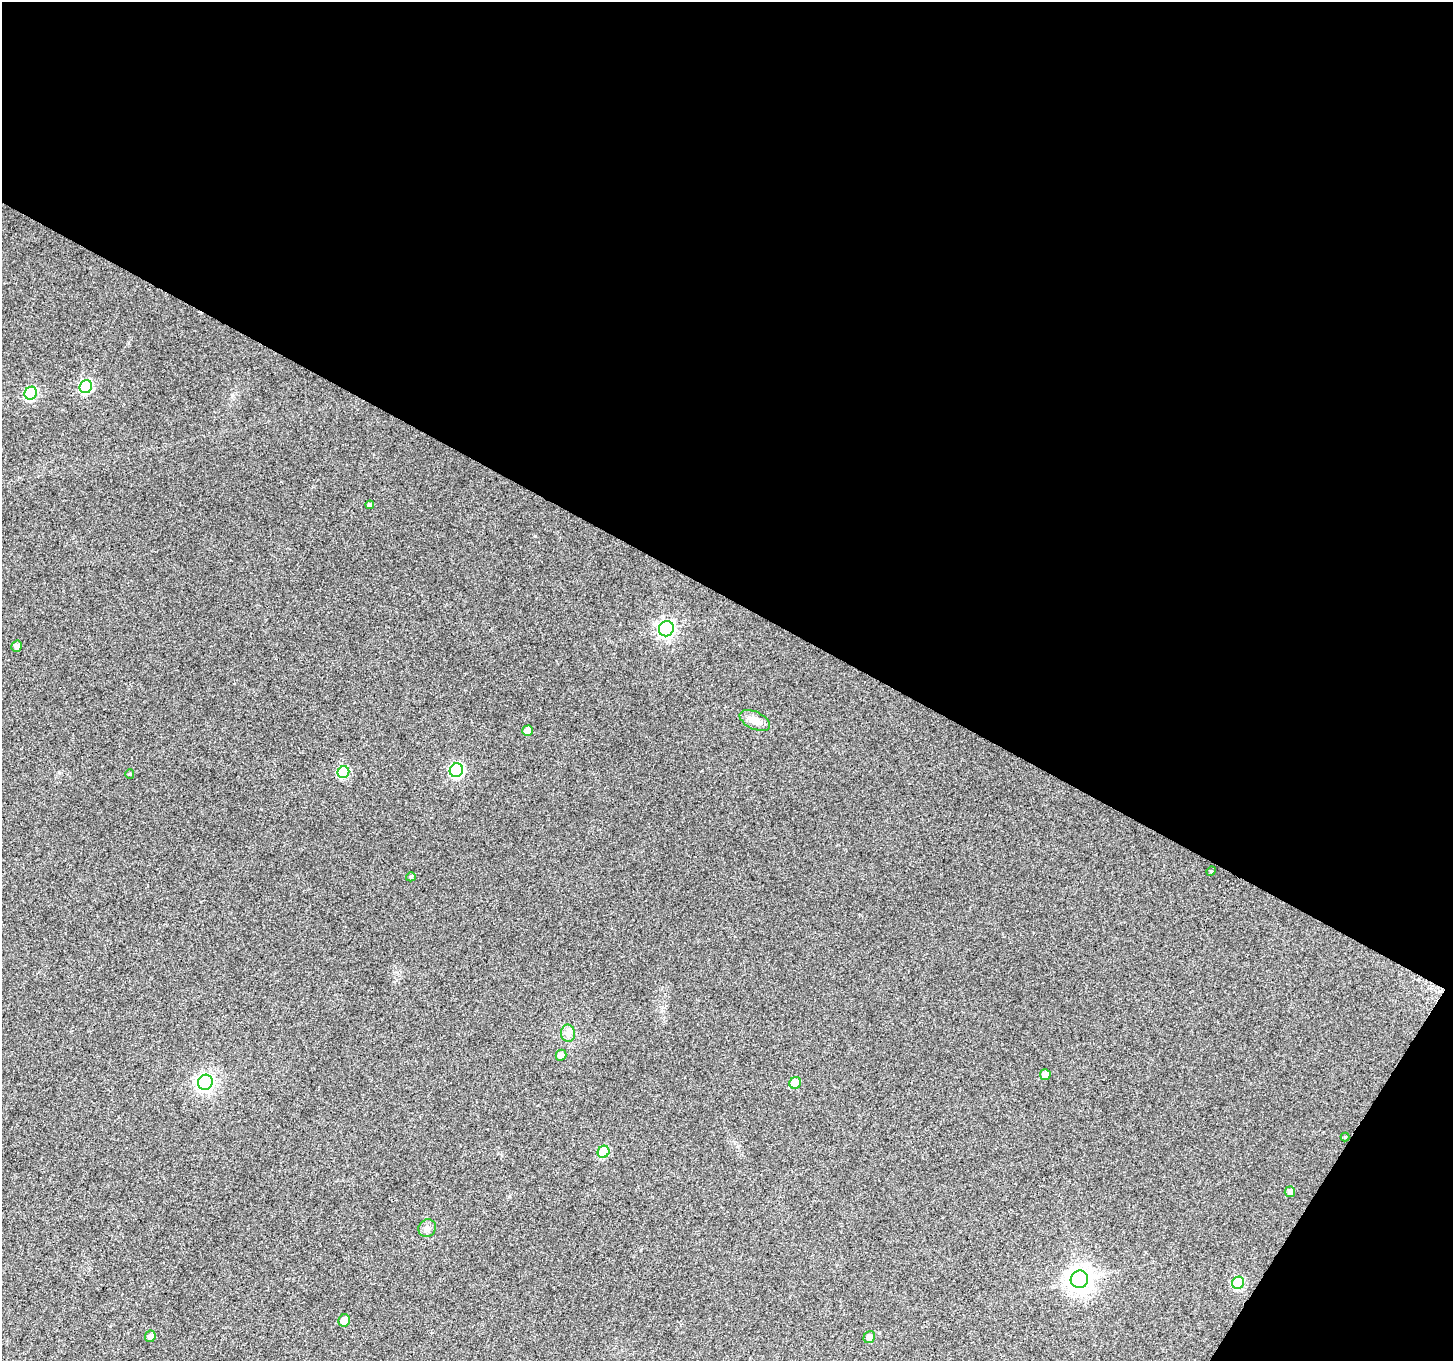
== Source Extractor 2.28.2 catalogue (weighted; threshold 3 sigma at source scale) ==
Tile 2 of 2 x 2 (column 2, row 1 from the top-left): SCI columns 1453-2903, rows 1481-2839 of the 2904 x 2941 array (HDU 1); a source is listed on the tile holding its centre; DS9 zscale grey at full resolution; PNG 1455 x 1363 px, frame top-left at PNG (2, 2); each listed source drawn as its Kron ellipse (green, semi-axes under 4 px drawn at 4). Shown black and unused: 46% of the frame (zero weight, under 3 of 4 exposures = <1% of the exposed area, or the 3 px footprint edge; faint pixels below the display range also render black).
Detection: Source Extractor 2.28.2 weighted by HDU 2 'WHT'; one run over the whole footprint, this tile lists its part. Background 0.0867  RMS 0.012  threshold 0.0554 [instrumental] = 3 sigma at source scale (4.5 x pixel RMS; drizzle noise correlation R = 1.50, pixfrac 1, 0.0396/0.0396 arcsec/px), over >= 5 px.
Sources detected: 26; all 26 listed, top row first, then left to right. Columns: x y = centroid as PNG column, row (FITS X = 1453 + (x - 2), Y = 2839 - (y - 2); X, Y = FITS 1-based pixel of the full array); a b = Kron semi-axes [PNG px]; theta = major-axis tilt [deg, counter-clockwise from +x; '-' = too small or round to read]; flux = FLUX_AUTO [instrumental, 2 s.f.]
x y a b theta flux
86 387 7 6 - 120
31 393 6 6 - 110
370 505 4 4 - 3.5
666 629 8 7 - 370
17 646 6 5 - 4.3
755 720 16 8 -25 14
527 731 5 5 - 10
456 770 7 6 - 190
343 772 6 5 - 79
130 774 5 4 - 1.4
1211 871 5 4 - 1.4
411 877 5 4 - 2.2
568 1033 9 7 -88 5.7
561 1055 5 5 - 6
1045 1075 5 5 - 6.3
205 1082 7 7 - 360
795 1083 6 5 - 34
1345 1137 4 4 - 1.1
604 1152 6 5 - 57
1290 1192 5 5 - 5.3
427 1228 9 8 - 5.3
1079 1279 9 8 - 1100
1238 1283 6 6 - 82
344 1320 6 5 - 13
150 1336 6 5 - 4.6
869 1337 6 5 - 7
Unlisted compact peaks at least as high as the median listed source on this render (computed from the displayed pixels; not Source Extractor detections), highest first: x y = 535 536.